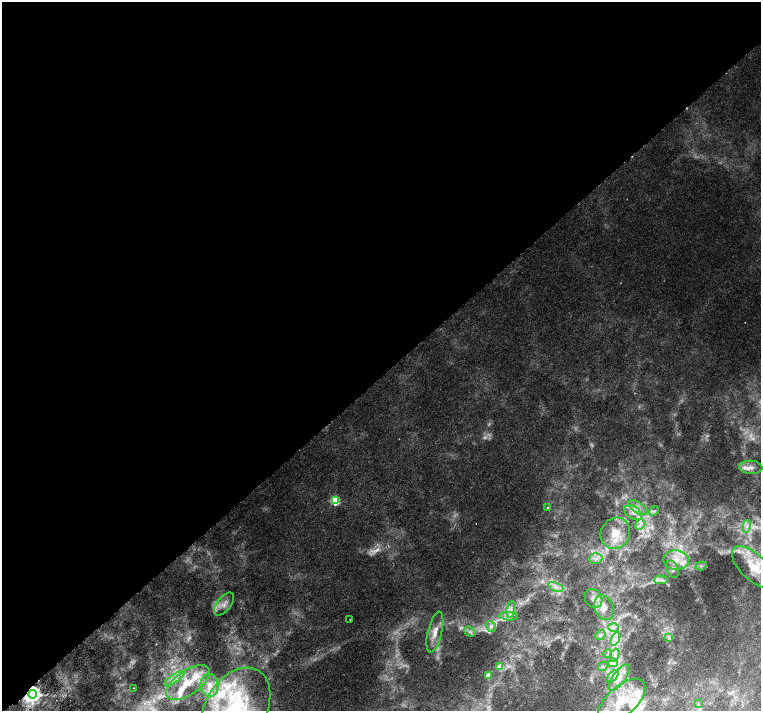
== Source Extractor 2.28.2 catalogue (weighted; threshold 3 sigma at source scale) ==
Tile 2 of 4 x 4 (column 2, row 1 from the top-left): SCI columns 1517-3033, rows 4408-5825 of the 6067 x 6043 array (HDU 1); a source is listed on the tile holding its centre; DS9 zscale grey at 2 x 2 block average (1 PNG px = mean of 2 x 2 image px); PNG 763 x 713 px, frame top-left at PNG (2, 2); each listed source drawn as its Kron ellipse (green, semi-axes under 4 px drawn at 4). Shown black and unused: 53% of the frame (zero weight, under 3 of 6 exposures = <1% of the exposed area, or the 3 px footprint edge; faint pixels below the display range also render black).
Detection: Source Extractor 2.28.2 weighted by HDU 2 'WHT'; one run over the whole footprint, this tile lists its part. Background 0.00446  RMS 0.002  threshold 0.00821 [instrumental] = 3 sigma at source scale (4.09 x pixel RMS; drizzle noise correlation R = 1.36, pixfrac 0.8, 0.0396/0.0396 arcsec/px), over >= 5 px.
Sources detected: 75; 10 too faint to see at this stretch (2 x 2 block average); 3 cosmic-ray / hot-pixel residue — neither listed nor drawn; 17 inside a brighter listed object's ellipse — not listed separately; the other 45 listed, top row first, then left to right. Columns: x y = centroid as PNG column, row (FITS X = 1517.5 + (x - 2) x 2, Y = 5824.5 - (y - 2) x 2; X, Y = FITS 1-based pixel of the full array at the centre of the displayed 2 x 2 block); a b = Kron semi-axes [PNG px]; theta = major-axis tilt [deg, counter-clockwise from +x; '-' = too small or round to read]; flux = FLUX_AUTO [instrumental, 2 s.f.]
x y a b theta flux
751 467 11 6 -3 2.8
335 500 3 3 - 37
548 508 3 3 - 0.94
638 508 11 5 -34 2.6
654 511 5 3 - 0.57
633 513 10 6 -37 2.7
640 525 5 3 - 1.1
746 526 6 4 77 1.4
615 533 16 14 59 7.3
595 559 7 5 2 1.8
676 560 13 10 -5 6.2
701 566 5 2 - 0.67
754 567 27 13 -44 12
672 569 9 5 -68 1.7
661 580 7 3 3 1.1
556 587 8 4 -22 2
594 598 10 8 -60 2.8
224 604 13 7 52 3.2
604 608 13 9 -66 4.2
511 609 8 3 80 1.2
509 616 9 4 -3 1.7
350 619 2 2 - 0.14
491 626 6 4 -51 1.2
614 628 5 3 - 0.96
435 632 21 7 76 5.1
470 632 6 4 -42 1.1
600 635 5 4 - 1.1
668 638 4 2 - 0.49
615 639 7 4 66 1.7
608 654 4 2 - 0.55
615 655 7 3 67 1.5
613 663 5 4 - 1.3
500 667 3 3 - 9
603 667 5 3 - 0.69
488 676 3 3 - 7.8
612 677 7 4 45 1.6
174 678 11 3 32 2.4
619 678 15 6 55 4.3
188 683 25 12 34 11
209 685 11 9 -83 4.8
134 688 2 2 - 0.26
33 694 4 4 - 360
622 701 29 14 42 16
698 704 3 2 - 0.4
236 709 45 30 60 44
Overlapping masked pixels (flux is a lower limit): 1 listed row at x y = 33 694
Isophote crosses this tile's border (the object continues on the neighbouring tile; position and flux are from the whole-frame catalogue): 1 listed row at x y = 236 709
Diffuse or blended objects may show on this block-average render without a row.